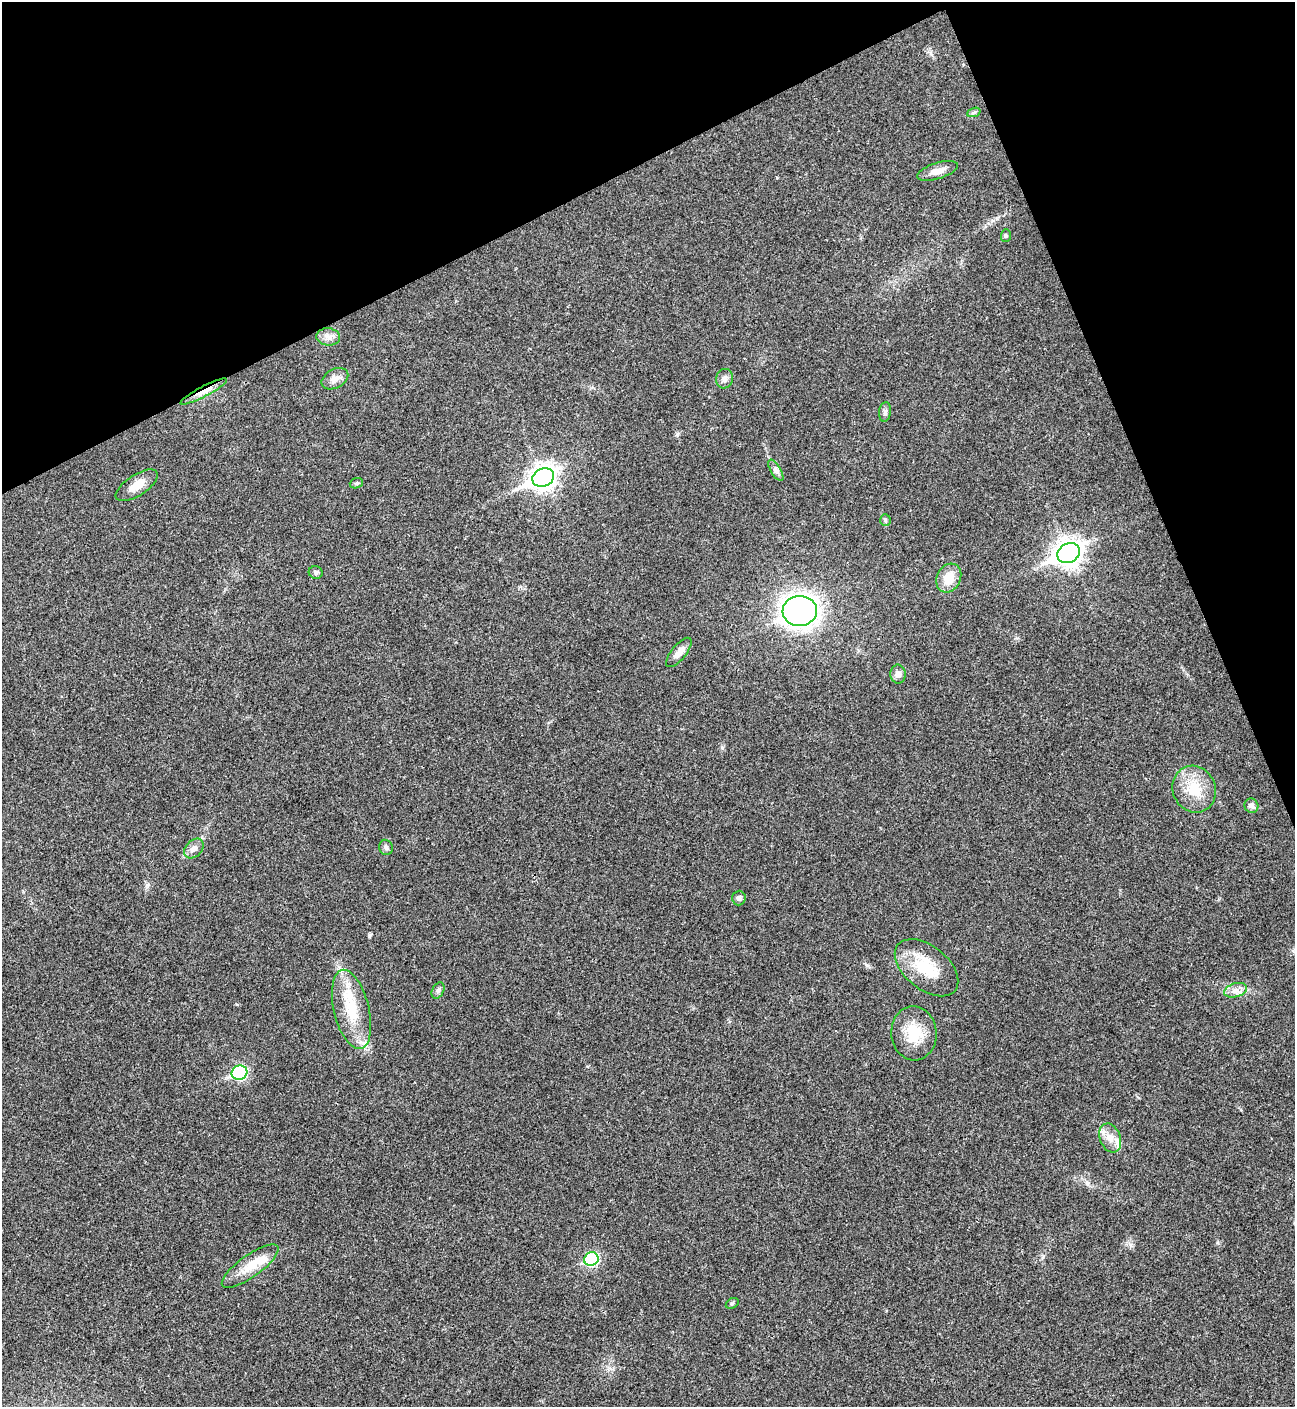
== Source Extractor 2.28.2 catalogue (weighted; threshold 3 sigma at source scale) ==
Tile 3 of 4 x 4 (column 3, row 1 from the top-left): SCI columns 2876-4168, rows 4225-5629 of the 5627 x 5637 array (HDU 1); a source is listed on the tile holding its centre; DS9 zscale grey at full resolution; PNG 1297 x 1409 px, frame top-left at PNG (2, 2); each listed source drawn as its Kron ellipse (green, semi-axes under 4 px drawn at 4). Shown black and unused: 21% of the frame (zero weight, under 3 of 4 exposures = <1% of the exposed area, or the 3 px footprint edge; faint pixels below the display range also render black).
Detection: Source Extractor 2.28.2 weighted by HDU 2 'WHT'; one run over the whole footprint, this tile lists its part. Background 0.02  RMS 0.0055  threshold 0.0248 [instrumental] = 3 sigma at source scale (4.5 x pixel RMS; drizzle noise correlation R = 1.50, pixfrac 1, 0.05/0.05 arcsec/px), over >= 5 px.
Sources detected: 36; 1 inside a brighter object's white glare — neither listed nor drawn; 1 inside a brighter listed object's ellipse — not listed separately; the other 34 listed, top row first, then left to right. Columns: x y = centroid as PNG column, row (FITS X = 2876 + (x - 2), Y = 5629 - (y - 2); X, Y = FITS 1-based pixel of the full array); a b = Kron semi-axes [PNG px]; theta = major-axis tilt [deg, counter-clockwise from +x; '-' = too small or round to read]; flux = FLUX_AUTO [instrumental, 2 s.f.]
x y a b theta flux
974 112 7 4 19 1
937 171 21 8 17 5
1006 236 6 5 - 0.85
328 337 12 8 -6 3.3
335 379 14 9 28 3.8
724 379 10 8 74 2.4
204 392 26 5 28 6.1
885 412 10 6 83 1.6
776 470 12 5 -59 1.9
543 477 11 9 25 430
356 483 7 5 20 0.89
137 485 24 10 33 7.4
885 520 6 5 - 0.84
1069 553 12 9 26 520
316 572 7 6 - 1.5
949 578 15 12 62 9.1
800 611 17 15 5 320
679 652 18 7 51 4.1
898 674 9 7 -86 2.7
1194 789 24 21 -66 16
1251 806 7 6 - 2.1
386 847 8 6 -75 1.4
194 848 11 8 46 3.1
739 898 7 7 - 1.6
927 968 37 21 -39 22
438 990 9 5 63 1.3
1235 990 11 7 16 3.2
351 1009 40 17 -76 22
914 1033 27 22 -86 17
239 1073 8 7 - 69
1110 1138 15 10 -68 5.8
591 1259 7 6 - 51
250 1266 34 11 35 11
732 1303 7 4 30 0.88
Overlapping masked pixels (flux is a lower limit): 1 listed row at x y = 204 392
Unlisted compact peaks at least as high as the median listed source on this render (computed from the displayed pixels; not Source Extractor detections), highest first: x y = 1087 1183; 369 936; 1218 1243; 722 748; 867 965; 677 434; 1131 1245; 147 885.